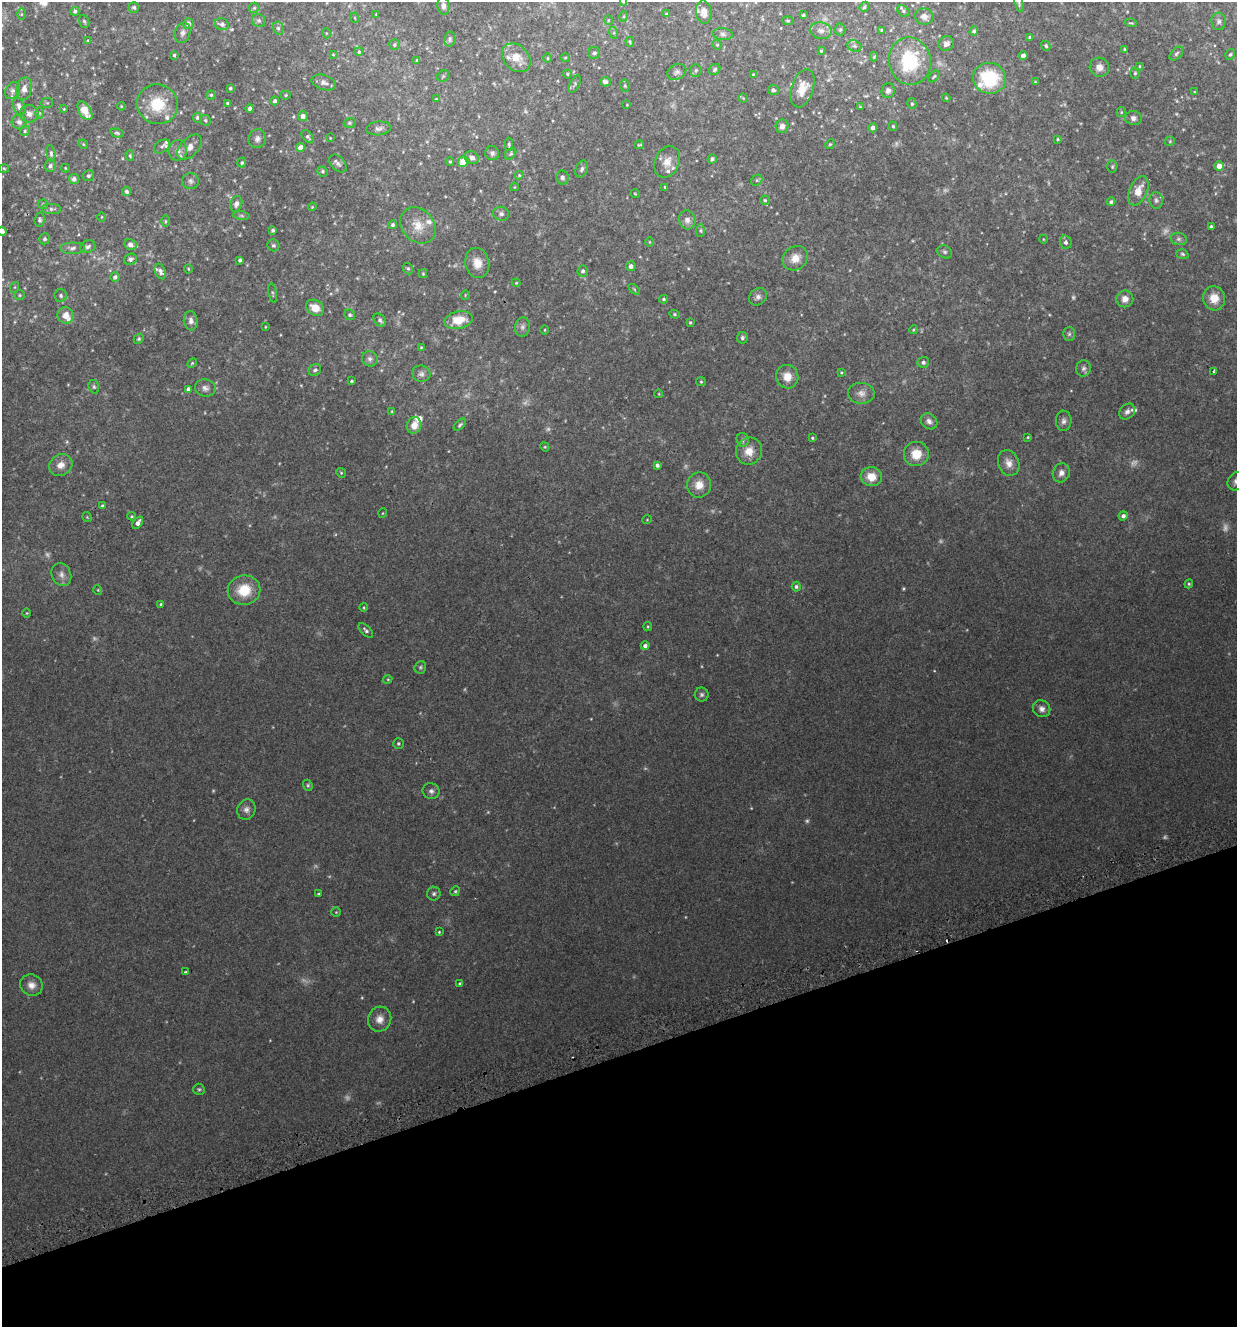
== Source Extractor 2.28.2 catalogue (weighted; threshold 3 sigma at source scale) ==
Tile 14 of 4 x 4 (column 2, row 4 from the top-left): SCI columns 1338-2572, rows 47-1371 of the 5195 x 5393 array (HDU 1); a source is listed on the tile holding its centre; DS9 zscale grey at full resolution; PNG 1239 x 1329 px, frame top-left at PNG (2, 2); each listed source drawn as its Kron ellipse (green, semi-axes under 4 px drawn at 4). Shown black and unused: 20% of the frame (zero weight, under 2 of 3 exposures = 3% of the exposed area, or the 3 px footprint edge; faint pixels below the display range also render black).
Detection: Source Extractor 2.28.2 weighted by HDU 2 'WHT'; one run over the whole footprint, this tile lists its part. Background 0.0199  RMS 0.008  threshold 0.036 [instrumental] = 3 sigma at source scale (4.5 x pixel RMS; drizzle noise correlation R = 1.50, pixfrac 1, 0.0396/0.0396 arcsec/px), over >= 5 px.
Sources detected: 337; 26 too faint to see at this stretch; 1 cosmic-ray / hot-pixel residue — neither listed nor drawn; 16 inside a brighter listed object's ellipse — not listed separately; the other 294 listed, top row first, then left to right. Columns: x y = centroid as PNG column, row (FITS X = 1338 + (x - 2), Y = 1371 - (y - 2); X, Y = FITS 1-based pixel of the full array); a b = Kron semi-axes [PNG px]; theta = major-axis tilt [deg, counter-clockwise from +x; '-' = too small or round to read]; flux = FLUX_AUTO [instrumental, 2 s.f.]
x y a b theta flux
623 2 4 4 - 0.55
1019 4 8 4 -76 1
443 6 9 6 -84 3
134 7 5 5 - 1.4
864 7 5 4 - 1.1
254 8 5 5 - 1.2
75 11 4 4 - 1.6
903 11 7 5 -42 1.3
704 12 12 7 -83 6.4
21 14 6 4 89 0.94
376 14 3 3 - 0.55
666 14 4 2 - 0.58
803 15 3 3 - 1.1
624 16 5 3 - 0.73
924 17 9 8 - 3.5
355 18 5 3 - 0.55
608 20 5 3 - 0.56
84 21 7 5 -71 1.3
259 21 7 6 - 1.8
788 21 5 3 - 0.79
1219 21 8 7 - 2.4
1131 23 6 3 -7 0.81
188 24 5 5 - 3.4
222 24 7 6 - 2.5
278 28 6 5 - 1.6
840 30 6 5 - 1.1
881 30 3 3 - 0.58
821 31 11 8 -10 3.5
974 31 4 4 - 1.7
183 33 10 7 74 2.7
326 33 5 3 - 0.65
614 33 6 4 -72 1
723 34 10 6 -8 2.1
1029 37 4 3 - 0.75
450 39 7 5 80 1.6
88 40 4 3 - 0.71
630 42 5 3 - 0.86
946 44 8 7 - 2.8
394 45 5 5 - 1.3
717 45 5 4 - 0.91
854 46 7 5 -20 1.9
1046 46 5 4 - 1.6
1125 49 4 3 - 0.77
821 51 4 4 - 0.77
359 52 4 4 - 1.1
594 53 6 5 - 1.8
333 54 3 3 - 0.65
1176 54 8 5 45 1.5
174 55 3 3 - 0.97
1230 55 6 4 57 1.3
1023 56 4 4 - 3.7
565 57 5 3 - 0.79
874 57 4 4 - 0.71
516 58 16 12 -45 12
548 58 5 3 - 0.73
416 60 4 2 - 0.53
910 61 24 21 -78 43
1139 66 4 2 - 0.64
1099 67 10 9 - 4.7
715 69 6 5 - 1.7
696 70 6 5 - 1.3
677 72 10 7 27 2.6
1135 73 5 4 - 1
567 74 4 4 - 0.72
753 74 4 3 - 0.64
443 76 6 5 - 1
934 76 7 3 49 0.92
990 78 16 15 - 41
324 82 12 7 -17 3.3
605 82 5 4 - 2.5
1035 82 3 3 - 0.59
575 84 9 5 62 1.4
625 86 6 5 - 1.2
230 88 3 3 - 1.1
802 88 20 11 72 11
24 89 11 7 78 4.6
773 90 5 5 - 1.7
888 90 7 6 - 2.8
12 91 9 6 58 2.5
1194 92 4 2 - 0.49
211 95 4 4 - 0.97
286 95 5 4 - 0.92
743 98 4 4 - 0.71
946 98 4 3 - 0.67
436 99 3 3 - 0.59
275 101 4 3 - 1.8
47 103 5 5 - 0.98
228 103 3 3 - 1.3
157 104 20 19 - 24
912 104 5 4 - 1.2
627 105 3 2 - 0.44
121 106 4 3 - 0.62
19 107 9 5 -69 3.4
860 107 3 2 - 0.61
64 109 4 3 - 0.55
250 109 4 4 - 3.1
85 111 10 6 -59 9.1
1121 112 5 4 - 0.84
39 113 5 4 - 0.77
29 114 9 8 - 3.6
303 116 5 5 - 3.5
197 118 5 4 - 1.3
1133 118 8 7 - 2.6
205 120 5 5 - 1.3
19 122 7 7 - 2.8
350 123 6 4 20 1.1
782 126 7 6 - 3.6
893 126 4 4 - 0.95
378 128 12 7 6 2.9
873 128 4 4 - 3
25 131 5 4 - 1
117 133 7 4 -15 1.2
308 137 8 4 -49 1.6
330 138 3 3 - 0.51
257 139 9 8 - 3.3
1058 139 3 3 - 0.89
1170 141 5 4 - 0.85
83 144 5 4 - 0.74
509 144 6 4 -88 1.3
830 144 5 4 - 0.88
639 145 5 3 - 0.85
162 146 9 6 36 1.8
190 147 15 9 46 6.1
300 147 4 4 - 4.9
178 150 10 9 - 4.5
51 153 8 4 -81 1.4
492 153 7 6 - 2
511 154 6 4 42 1.1
130 156 5 4 - 1
472 158 7 6 - 3.6
712 159 4 4 - 1.9
450 162 4 4 - 0.93
463 162 5 5 - 12
667 162 16 12 65 8
242 163 5 4 - 1.3
338 163 10 7 -47 2.4
50 166 6 5 - 2.1
1219 166 4 4 - 5.9
1112 167 6 5 - 1.1
4 168 5 3 - 0.72
65 168 4 3 - 0.58
582 169 9 6 66 2
323 171 5 5 - 1.2
519 175 4 4 - 0.92
88 176 5 5 - 1.9
562 178 7 6 - 2.1
74 179 5 5 - 2.7
757 180 6 5 - 1.3
190 181 8 8 - 2.3
514 187 4 2 - 0.48
665 187 3 3 - 0.66
126 191 5 4 - 1.9
1138 191 15 9 66 9.7
635 194 5 3 - 0.59
765 200 5 4 - 1
1156 200 8 6 -82 2.1
1111 202 4 4 - 1.4
43 204 5 5 - 1
236 204 8 6 70 2.9
312 207 4 3 - 0.61
51 209 10 5 -1 2.1
501 214 8 7 - 2.2
241 216 8 4 -9 1.2
101 217 5 3 - 0.72
40 220 7 5 86 1.6
687 220 9 8 - 3.7
165 221 6 4 -89 0.87
393 225 4 4 - 1.7
418 225 20 16 -46 12
1211 227 3 3 - 1.4
273 230 3 3 - 1.3
2 231 4 4 - 4.7
700 231 6 4 85 1
45 239 5 5 - 1.5
1043 239 4 3 - 0.5
1179 239 8 6 -13 1.9
649 242 5 3 - 0.58
1066 242 7 6 - 2.1
130 245 6 5 - 4.4
273 245 6 5 - 1.4
88 247 8 6 22 2
72 248 12 6 0 2.7
945 252 7 6 - 1.7
1182 254 6 4 -18 1.2
795 258 13 11 37 8.2
130 259 6 5 - 2.2
240 260 4 3 - 1.4
477 263 15 12 -78 8.5
631 266 5 4 - 2.6
408 268 6 5 - 1.2
188 269 4 3 - 0.63
583 271 5 5 - 2
160 272 8 5 -66 2.3
423 274 4 4 - 0.69
115 277 4 4 - 2.1
516 283 4 4 - 0.77
15 287 5 3 - 0.76
634 289 6 3 -37 0.76
273 293 10 2 -78 0.85
20 295 5 4 - 0.95
61 295 6 6 - 1.8
465 295 5 3 - 0.53
758 297 10 8 39 2.9
1214 298 12 11 - 10
664 299 4 3 - 1
1125 299 8 8 - 5
315 308 9 7 -34 9.5
675 314 5 4 - 1
66 315 8 8 - 7
350 315 5 5 - 1.1
380 320 7 5 -48 2.1
458 320 14 8 11 15
191 321 9 7 -81 3.2
690 322 3 3 - 0.92
265 327 3 2 - 0.51
522 327 9 7 80 2.7
545 330 5 3 - 0.59
913 330 4 3 - 0.68
1069 334 7 6 - 1.5
742 338 6 5 - 1.5
139 339 5 4 - 1.1
421 347 4 3 - 0.69
370 359 8 7 - 2.3
923 362 6 5 - 2.1
192 363 6 3 45 0.8
1084 368 8 7 - 2.2
315 370 6 5 - 1.7
1214 371 4 3 - 0.93
841 372 4 3 - 0.72
421 374 9 8 - 2.7
787 377 12 11 - 8.6
352 381 3 3 - 0.89
701 382 5 4 - 0.9
94 387 7 5 -75 1.3
205 388 10 8 -10 3.4
188 389 4 4 - 2.4
861 393 13 10 -3 5
659 394 4 2 - 0.56
392 411 4 3 - 0.59
1127 411 9 7 45 2.9
929 421 9 7 -41 3
1064 421 10 8 89 2.8
414 425 8 7 - 7.1
460 425 7 4 44 1.2
1028 437 3 2 - 0.64
812 438 4 3 - 0.94
743 440 7 6 - 1.7
545 447 5 3 - 0.7
749 451 14 12 55 9.2
916 454 12 12 - 13
1009 463 13 10 -66 5.9
61 465 12 10 31 6.6
657 465 4 4 - 2.2
341 473 5 4 - 1
1061 473 9 8 - 4.1
871 477 11 9 -10 11
1236 481 9 8 - 2.9
699 485 12 12 - 8.4
102 506 3 3 - 0.74
383 513 5 3 - 0.56
132 516 4 3 - 0.79
1123 516 4 4 - 2.8
87 517 5 3 - 0.62
647 520 5 3 - 0.54
138 523 7 4 54 3.8
61 575 12 9 -68 4.1
1189 584 4 4 - 0.83
796 587 5 4 - 1.5
98 590 5 3 - 0.56
244 590 16 14 10 19
161 604 4 3 - 1.1
364 607 4 3 - 0.6
27 613 5 3 - 0.64
648 627 4 3 - 0.64
366 630 9 4 -45 1.8
645 646 4 4 - 2.6
420 667 6 5 - 1.3
388 679 4 3 - 0.66
702 695 7 7 - 1.7
1042 709 9 8 - 3.5
398 743 5 5 - 1.2
308 785 6 4 -68 1
431 791 8 8 - 2.5
246 809 10 9 - 3.6
455 891 5 4 - 1.1
319 894 3 3 - 0.81
434 894 7 6 - 1.6
336 912 4 4 - 0.81
439 932 3 3 - 0.73
186 972 3 3 - 1.4
460 984 4 4 - 1
31 985 11 10 - 5.6
380 1019 12 11 - 6.2
199 1089 5 5 - 1.1
Isophote crosses this tile's border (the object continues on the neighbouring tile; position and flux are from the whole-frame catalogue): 5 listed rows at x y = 623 2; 864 7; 704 12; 2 231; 1236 481